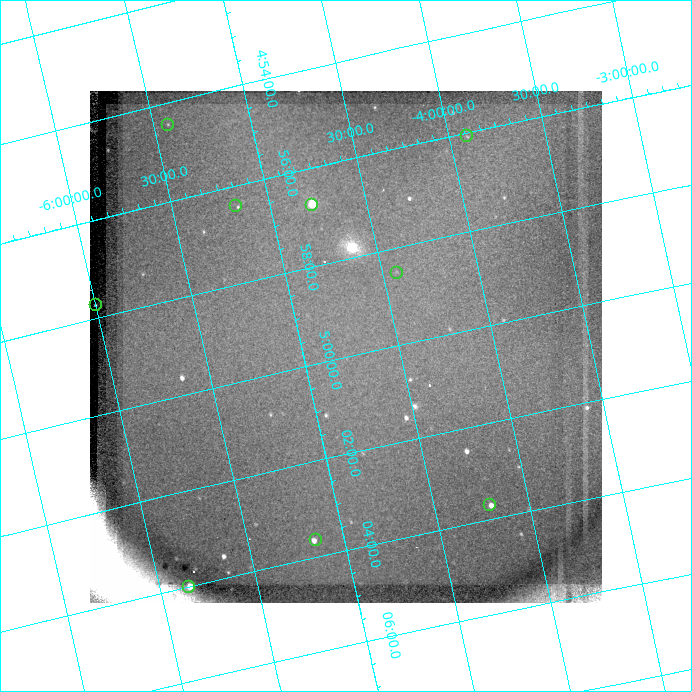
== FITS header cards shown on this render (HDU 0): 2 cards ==
NAXIS1  =                  512 / length of data axis 1
NAXIS2  =                  512 / length of data axis 2

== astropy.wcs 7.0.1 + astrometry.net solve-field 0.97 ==
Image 512 x 512 px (HDU 0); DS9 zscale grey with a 90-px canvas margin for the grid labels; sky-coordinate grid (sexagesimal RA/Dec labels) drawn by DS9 from the SOLVED WCS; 9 Tycho-2 reference stars matched to detected sources circled (green)
Header WCS: none
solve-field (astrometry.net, Tycho-2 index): SOLVED blind (the file carries no WCS)
Solved WCS: RA---TAN-SIP/DEC--TAN-SIP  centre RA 04:59:47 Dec -04:46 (74.95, -4.77 deg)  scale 19 arcsec/px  FOV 161.8' x 160.6'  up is -77 deg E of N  parity flipped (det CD > 0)
(file carries no celestial WCS; the grid is the blind solution)
Tycho-2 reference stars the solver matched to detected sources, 9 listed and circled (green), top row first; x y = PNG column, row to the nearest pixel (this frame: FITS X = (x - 90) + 1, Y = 512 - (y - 91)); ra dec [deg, ICRS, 3 dp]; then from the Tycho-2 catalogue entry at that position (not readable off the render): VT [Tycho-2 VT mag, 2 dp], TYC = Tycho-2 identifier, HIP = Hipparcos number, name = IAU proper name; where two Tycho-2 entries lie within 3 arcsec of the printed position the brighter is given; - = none
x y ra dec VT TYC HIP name
168 125 73.614 -5.421 7.43 4745-1116-1 22810 -
467 136 74.017 -3.903 8.42 4745-53-1 22929 -
312 205 74.186 -4.781 7.95 4745-654-1 22985 -
236 206 74.101 -5.171 5.46 4745-1840-1 22958 -
397 273 74.630 -4.425 8.47 4745-466-1 - -
96 305 74.433 -5.995 8.70 4749-1228-1 - -
490 505 75.930 -4.206 8.41 4758-790-1 23540 -
316 540 75.910 -5.145 9.00 4758-1377-1 23535 -
189 587 76.003 -5.851 8.49 4762-921-1 23566 -